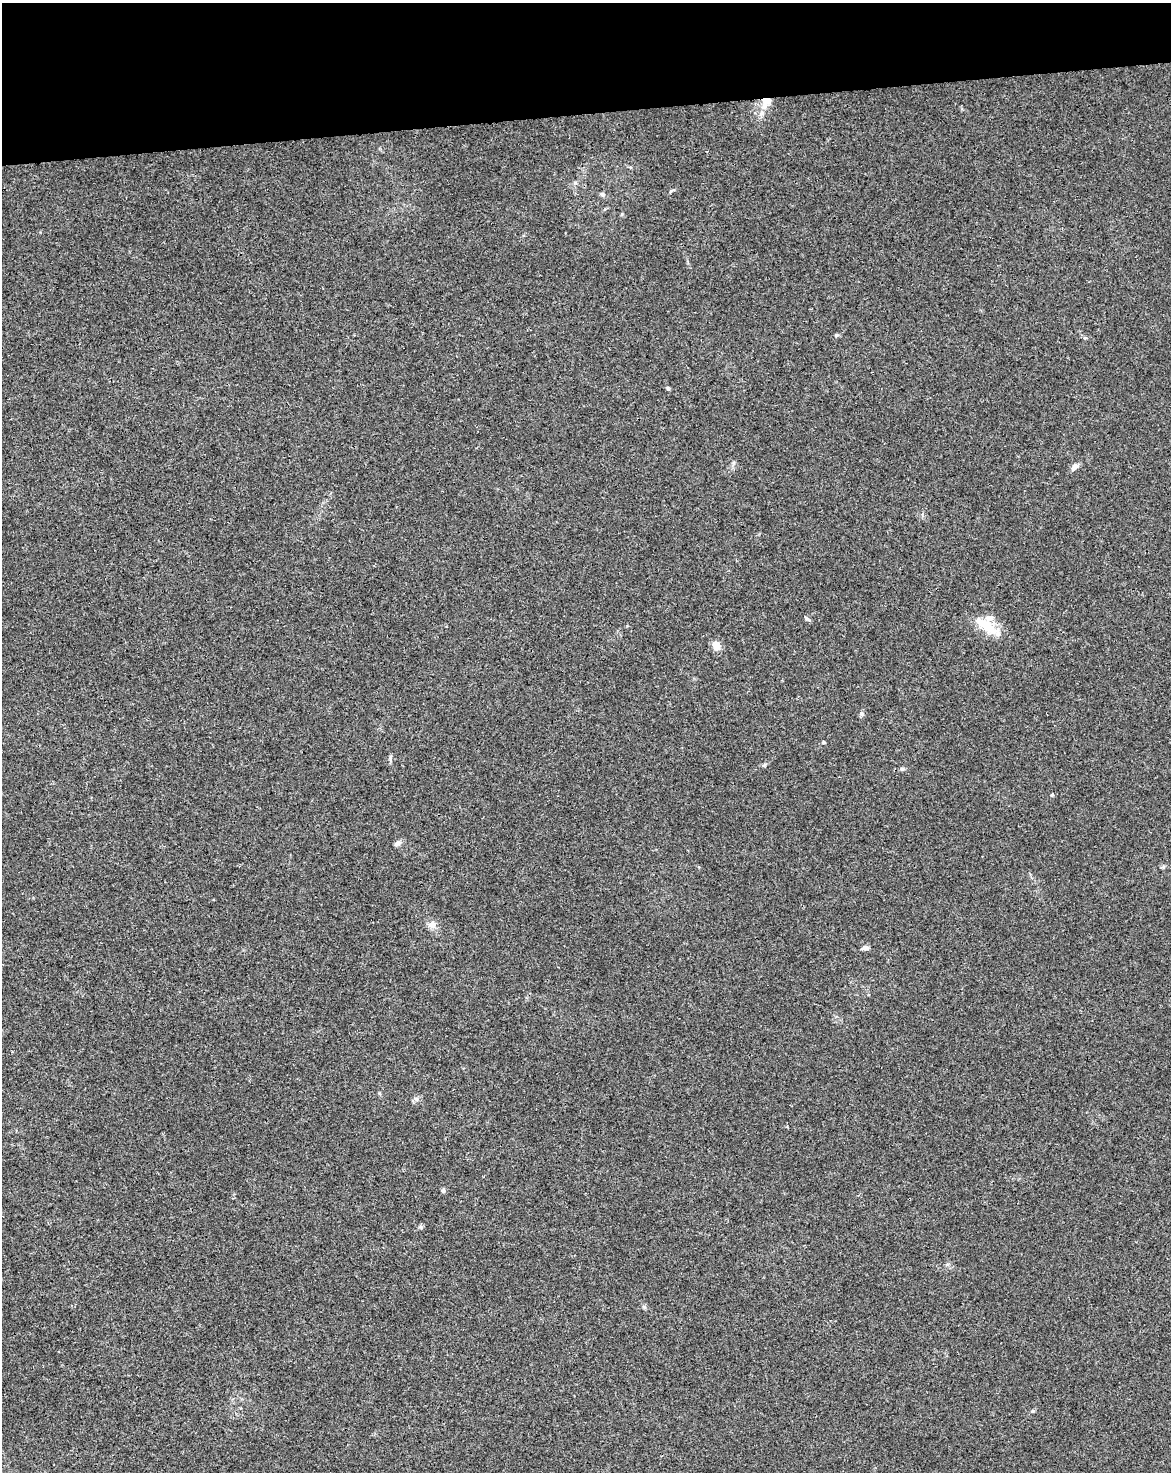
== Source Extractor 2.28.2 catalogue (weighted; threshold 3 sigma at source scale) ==
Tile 3 of 4 x 3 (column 3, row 1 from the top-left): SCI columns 2396-3564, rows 3009-4478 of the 4791 x 4502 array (HDU 1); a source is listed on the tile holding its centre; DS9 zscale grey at full resolution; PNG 1173 x 1474 px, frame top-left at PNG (2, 3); no overlay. Shown black and unused: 8% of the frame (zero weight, under 3 of 4 exposures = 5% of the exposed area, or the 3 px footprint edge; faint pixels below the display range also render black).
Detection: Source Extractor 2.28.2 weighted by HDU 2 'WHT'; one run over the whole footprint, this tile lists its part. Background 0.00476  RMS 0.003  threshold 0.0135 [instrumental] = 3 sigma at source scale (4.5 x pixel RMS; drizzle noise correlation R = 1.50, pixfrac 1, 0.0396/0.0396 arcsec/px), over >= 5 px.
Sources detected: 24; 1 inside a brighter listed object's ellipse — not listed separately; the other 23 listed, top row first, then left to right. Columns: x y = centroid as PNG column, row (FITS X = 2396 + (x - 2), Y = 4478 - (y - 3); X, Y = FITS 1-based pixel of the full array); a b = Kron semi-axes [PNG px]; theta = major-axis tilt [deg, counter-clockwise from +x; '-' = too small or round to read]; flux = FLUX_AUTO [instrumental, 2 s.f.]
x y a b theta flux
766 102 20 12 58 5.2
575 183 6 4 -1 0.46
671 191 9 3 33 0.44
602 194 7 6 - 0.64
622 214 6 3 71 0.3
836 335 6 4 21 0.46
1085 338 5 4 - 0.4
668 388 6 4 -70 0.41
1075 467 9 6 38 1.5
807 619 7 4 -19 0.46
986 626 33 10 -36 7.6
716 645 11 9 -84 2.7
861 714 7 5 -23 0.59
824 742 4 3 - 0.38
390 758 6 5 - 0.6
902 769 7 5 11 0.59
1052 795 5 4 - 0.31
397 843 9 6 34 1
432 925 11 9 44 1.8
866 948 8 6 -1 1.1
416 1099 7 5 -44 0.73
443 1190 6 5 - 0.58
1033 1411 6 3 -17 0.35
Overlapping masked pixels (flux is a lower limit): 1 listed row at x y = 766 102
Unlisted compact peaks at least as high as the median listed source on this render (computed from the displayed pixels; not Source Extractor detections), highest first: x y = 421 1227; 644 1307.